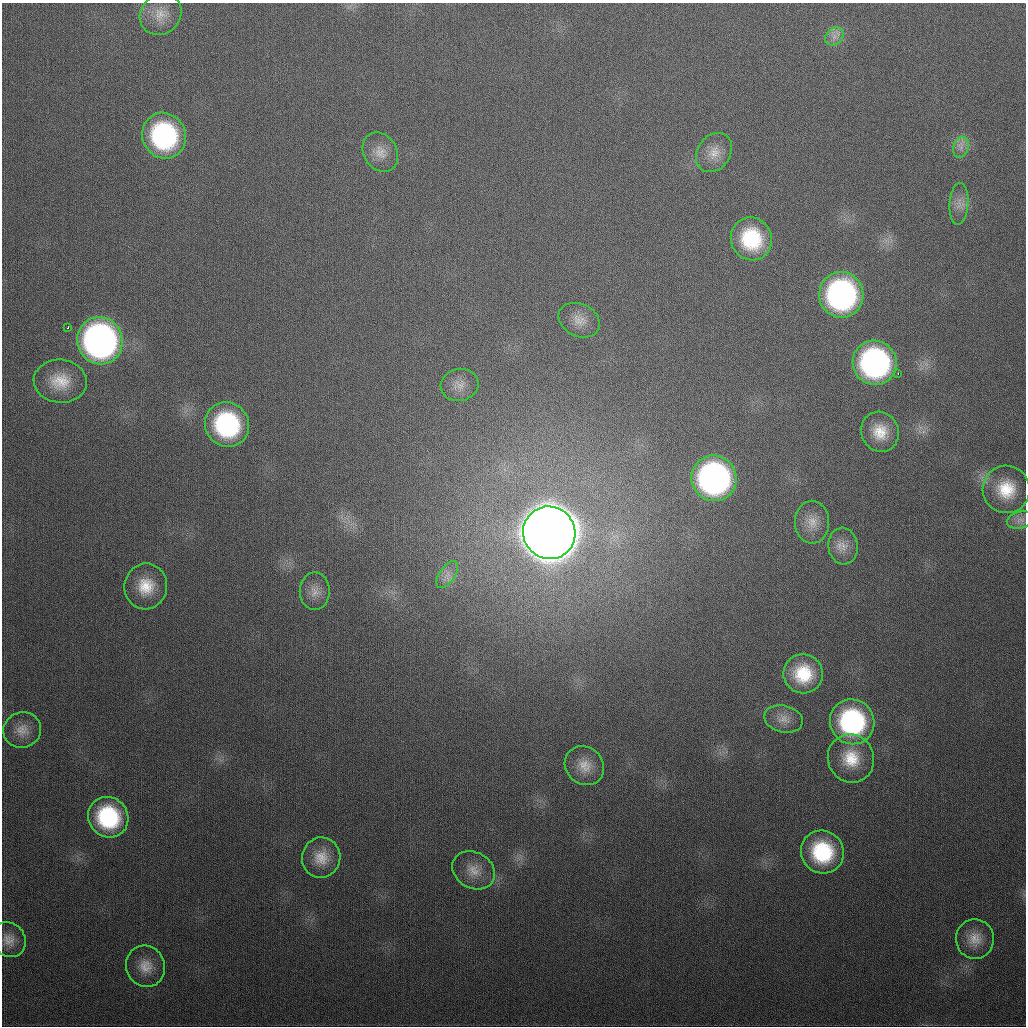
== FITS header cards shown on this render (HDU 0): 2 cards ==
NAXIS1  =                 1024
NAXIS2  =                 1024

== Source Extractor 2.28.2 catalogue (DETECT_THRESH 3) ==
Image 1024 x 1024 px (HDU 0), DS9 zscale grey, 1 PNG px = 1 image px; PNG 1028 x 1028 px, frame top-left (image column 1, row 1024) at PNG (2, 3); each listed source drawn as its Kron ellipse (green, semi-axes under 4 px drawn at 4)
Background 338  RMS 13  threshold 38.7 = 3 sigma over >= 5 px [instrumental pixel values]
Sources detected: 40; all 40 listed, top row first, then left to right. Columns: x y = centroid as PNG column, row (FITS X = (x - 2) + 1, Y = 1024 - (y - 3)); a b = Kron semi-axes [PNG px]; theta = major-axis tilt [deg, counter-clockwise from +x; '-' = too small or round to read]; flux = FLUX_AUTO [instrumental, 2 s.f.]
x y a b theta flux
161 14 22 19 41 1.7e+04
834 36 10 8 39 6.1e+03
164 136 23 21 -65 1.5e+05
961 147 11 7 72 5.8e+03
380 152 21 16 -59 1.3e+04
714 153 21 16 55 1.4e+04
959 204 21 9 86 9.3e+03
751 239 22 20 -66 5.9e+04
841 295 23 22 - 2.3e+05
579 320 21 16 -25 1.3e+04
68 328 3 3 - 2.7e+03
100 341 24 22 -68 4.3e+05
875 363 22 22 - 2.3e+05
898 374 3 2 - 2.0e+03
60 381 26 21 -6 2.8e+04
460 385 19 16 14 1.1e+04
227 425 23 21 -52 1.2e+05
880 432 20 18 -68 2.2e+04
714 478 23 22 - 3.1e+05
1006 489 24 23 - 3.3e+04
1020 520 14 8 14 5.4e+03
812 522 21 17 -90 1.6e+04
549 533 26 26 - 6.5e+06
843 546 18 14 -85 1.3e+04
447 574 15 7 56 7.0e+03
146 586 23 21 81 2.8e+04
315 591 19 15 -89 1.1e+04
803 674 20 19 - 3.9e+04
784 719 19 13 -13 1.0e+04
852 722 23 22 - 1.3e+05
22 730 19 17 17 1.4e+04
851 758 24 23 - 3.2e+04
584 766 21 18 -42 1.6e+04
108 817 21 19 -47 8.4e+04
822 852 22 21 - 7.1e+04
321 858 20 19 - 1.8e+04
474 870 22 18 -30 1.6e+04
975 939 20 19 - 1.6e+04
9 940 18 16 -50 1.2e+04
145 966 21 19 -65 1.7e+04